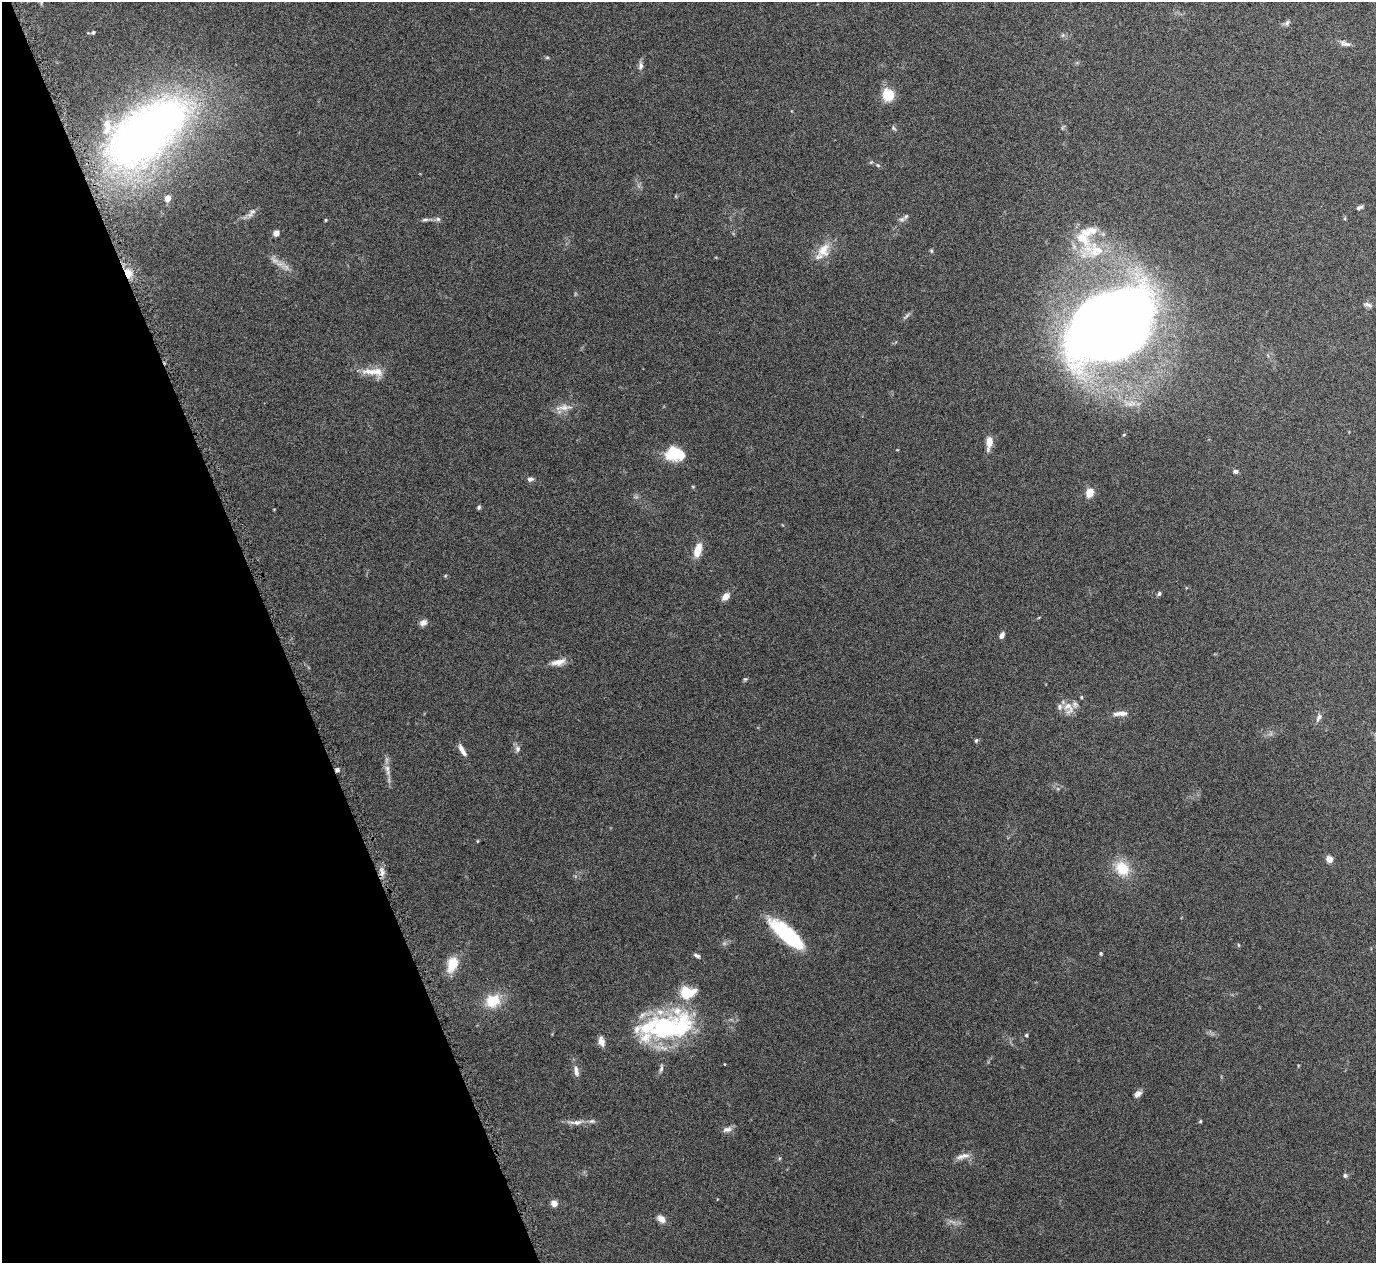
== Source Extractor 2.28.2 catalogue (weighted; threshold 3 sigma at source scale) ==
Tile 5 of 4 x 4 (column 1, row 2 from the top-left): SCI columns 5-1378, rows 2685-3945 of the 5508 x 5497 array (HDU 1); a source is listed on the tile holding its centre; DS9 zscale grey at full resolution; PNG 1378 x 1265 px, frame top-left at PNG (2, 2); no overlay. Shown black and unused: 20% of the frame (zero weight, under 4 of 8 exposures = <1% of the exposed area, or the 3 px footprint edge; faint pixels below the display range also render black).
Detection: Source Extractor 2.28.2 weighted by HDU 2 'WHT'; one run over the whole footprint, this tile lists its part. Background 0.174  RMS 0.0061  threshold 0.025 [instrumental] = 3 sigma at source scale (4.09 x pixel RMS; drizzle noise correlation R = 1.36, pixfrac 0.8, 0.05/0.05 arcsec/px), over >= 5 px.
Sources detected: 88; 1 too faint to see at this stretch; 1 cosmic-ray / hot-pixel residue — not listed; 14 inside a brighter listed object's ellipse — not listed separately; the other 72 listed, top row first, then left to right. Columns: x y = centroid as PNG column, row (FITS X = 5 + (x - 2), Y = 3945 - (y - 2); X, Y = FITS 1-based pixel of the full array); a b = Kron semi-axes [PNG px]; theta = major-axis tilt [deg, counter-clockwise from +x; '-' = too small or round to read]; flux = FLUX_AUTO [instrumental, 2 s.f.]
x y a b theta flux
1287 23 9 6 53 1.5
93 32 5 4 - 0.87
1345 43 15 7 -17 2.5
547 57 6 4 0 0.72
641 66 12 6 84 2.2
888 95 11 10 - 16
893 128 8 5 -37 0.99
147 132 102 52 39 320
878 165 6 4 -30 0.83
167 198 5 4 - 7.3
1359 207 9 4 24 1.3
251 213 17 6 47 2.7
438 219 6 6 - 1.3
901 219 9 7 14 2
326 220 4 4 - 0.55
425 220 11 4 1 1.5
276 233 6 5 - 3.4
823 250 22 16 60 10
1094 250 46 25 5 34
931 251 6 4 -61 0.69
286 267 12 7 -32 3.4
128 273 10 9 - 5.9
1368 305 12 6 -17 2
906 316 12 4 49 1.3
1111 326 78 52 27 930
373 372 33 11 -5 9
564 408 22 8 3 5.3
989 442 13 8 88 5.6
897 450 4 2 - 0.35
674 454 19 13 -6 21
1235 471 5 4 - 1.5
530 479 7 5 7 1.6
1089 493 11 9 67 5.8
479 507 5 4 - 1
698 550 17 8 73 7.9
1159 594 6 4 43 1.2
726 596 10 7 49 3.6
423 623 9 7 26 2.8
1002 636 7 5 60 2.8
558 662 19 8 12 5.1
745 679 6 5 - 0.75
1081 697 4 4 - 0.63
1068 708 19 13 -76 6.1
1122 713 12 8 0 3.1
1319 718 13 5 60 2.1
976 740 6 4 67 0.84
518 749 8 7 - 1.9
462 750 16 5 -60 3.4
387 768 8 7 - 2.4
477 841 5 3 - 0.52
1329 859 6 6 - 4.8
1122 868 19 15 -49 14
382 872 14 4 -71 2.7
787 935 38 12 -41 51
1238 945 5 3 - 0.57
1101 954 5 4 - 0.7
697 956 9 5 -23 1.5
452 964 15 9 70 13
493 1001 17 14 25 15
664 1028 57 31 30 71
1026 1035 4 3 - 0.87
601 1041 14 7 -75 3.3
661 1068 11 5 81 1.5
576 1071 16 6 -77 3.3
1138 1094 10 7 44 2.4
1200 1121 5 4 - 0.62
576 1122 21 6 2 4.4
727 1129 12 7 11 2.8
963 1156 22 7 14 4.1
1345 1175 5 5 - 1.1
554 1203 7 6 - 3.5
661 1219 8 7 - 4.3
Overlapping masked pixels (flux is a lower limit): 2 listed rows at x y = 147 132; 128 273
Isophote crosses this tile's border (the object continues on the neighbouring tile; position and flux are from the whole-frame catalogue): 1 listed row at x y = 147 132